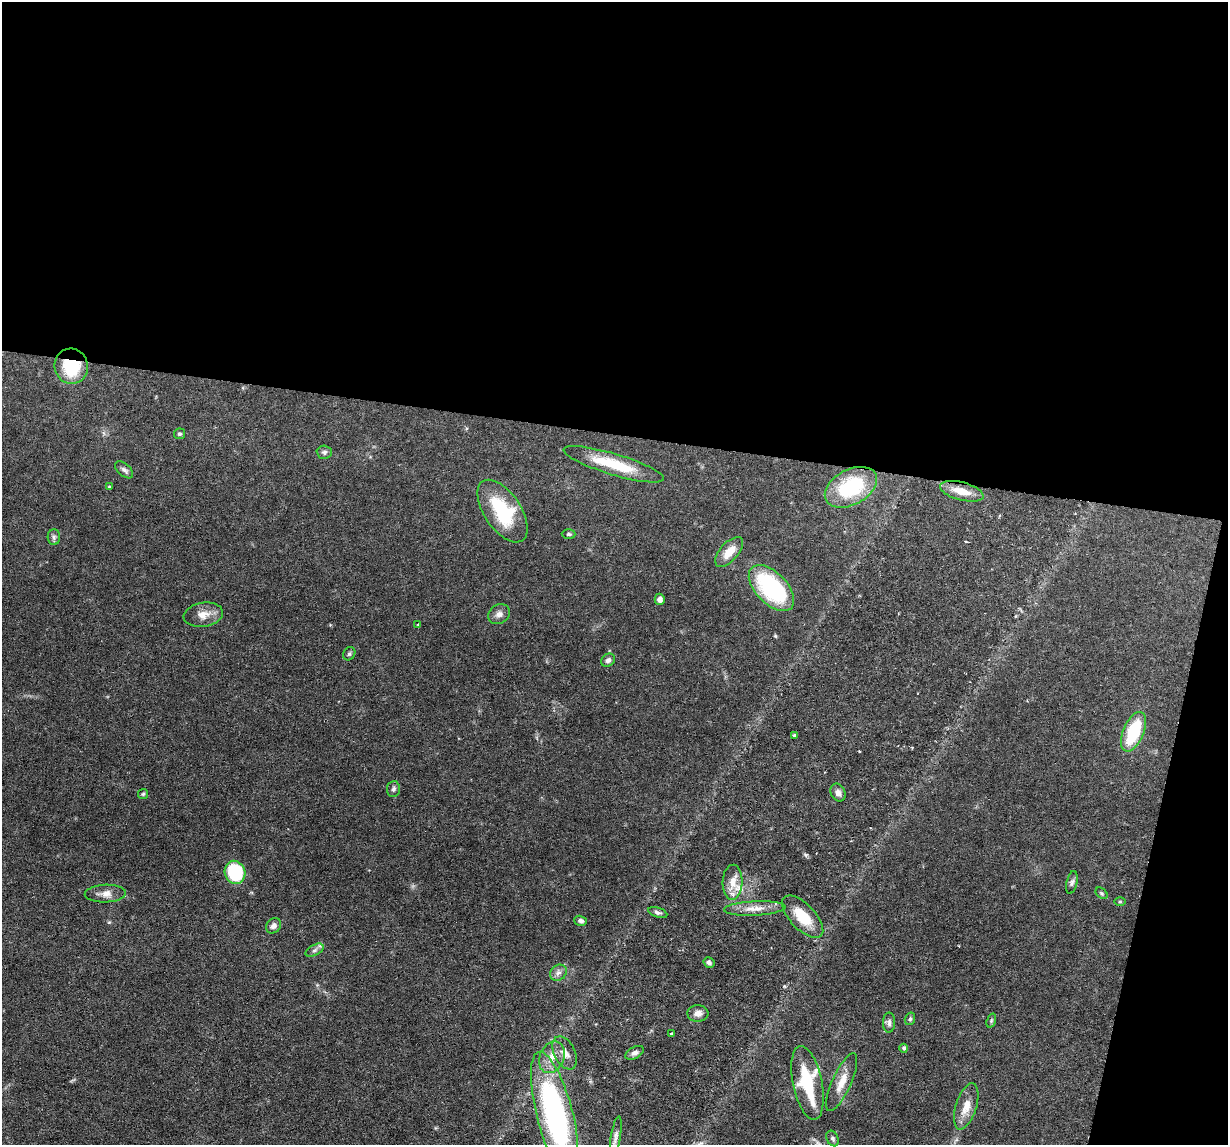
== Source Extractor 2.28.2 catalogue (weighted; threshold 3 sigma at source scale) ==
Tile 4 of 4 x 4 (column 4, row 1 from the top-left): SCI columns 3680-4905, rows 3549-4691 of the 4905 x 4927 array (HDU 1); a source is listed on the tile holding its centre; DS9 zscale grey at full resolution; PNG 1230 x 1147 px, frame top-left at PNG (2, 2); each listed source drawn as its Kron ellipse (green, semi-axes under 4 px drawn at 4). Shown black and unused: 41% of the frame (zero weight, under 3 of 6 exposures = <1% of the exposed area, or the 3 px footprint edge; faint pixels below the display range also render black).
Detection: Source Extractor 2.28.2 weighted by HDU 2 'WHT'; one run over the whole footprint, this tile lists its part. Background 0.0749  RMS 0.0043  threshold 0.0175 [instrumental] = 3 sigma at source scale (4.09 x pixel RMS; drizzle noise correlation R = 1.36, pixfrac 0.8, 0.05/0.05 arcsec/px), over >= 5 px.
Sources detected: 53; all 53 listed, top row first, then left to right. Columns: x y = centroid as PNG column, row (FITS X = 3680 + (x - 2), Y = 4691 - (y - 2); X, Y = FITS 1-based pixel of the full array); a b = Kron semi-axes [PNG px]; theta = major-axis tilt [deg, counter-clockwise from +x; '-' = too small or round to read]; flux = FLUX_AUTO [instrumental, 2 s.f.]
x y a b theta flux
71 366 18 16 -72 18
179 434 6 5 - 0.7
324 452 8 6 -2 1
614 464 52 10 -17 16
124 470 11 6 -41 1.3
109 487 4 4 - 0.48
851 487 28 17 28 28
962 491 22 9 -15 6
502 511 36 18 -56 23
569 534 7 4 0 0.75
54 537 8 6 -88 1.1
729 552 18 9 48 5.6
771 588 28 15 -46 47
660 599 5 5 - 2
499 614 11 9 32 2.1
203 615 20 12 9 4.5
418 624 3 3 - 0.39
349 654 7 5 57 0.81
608 660 7 6 - 1.3
1133 732 21 10 67 20
794 735 4 3 - 0.61
393 789 8 6 83 1.1
838 792 9 7 -66 1.8
143 794 5 5 - 0.55
235 872 12 10 -69 28
733 882 17 10 88 5.2
1072 882 12 5 77 1.1
1102 893 7 5 -41 0.65
105 894 20 9 2 3.5
1120 902 6 4 -1 0.5
755 908 31 7 3 4.9
658 912 10 5 -17 1.1
803 917 27 12 -46 11
580 921 6 5 - 1.3
273 926 8 7 - 1.6
315 950 10 5 27 1.3
709 962 6 5 - 1.1
558 973 9 7 41 1.7
698 1013 10 8 2 2.3
910 1019 6 5 - 0.84
991 1020 7 4 71 0.62
889 1023 10 6 90 1.4
672 1034 4 3 - 0.82
904 1048 4 4 - 0.89
565 1053 18 10 -64 3.9
635 1053 10 5 28 1.4
552 1057 16 12 66 5.1
842 1082 31 9 66 6.2
807 1083 37 14 -78 24
966 1106 24 10 72 5.7
555 1114 64 18 -76 100
616 1136 20 5 80 2
832 1138 8 5 -63 1.1
Overlapping masked pixels (flux is a lower limit): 1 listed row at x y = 71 366
Isophote crosses this tile's border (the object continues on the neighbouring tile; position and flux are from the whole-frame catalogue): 1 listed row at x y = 555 1114